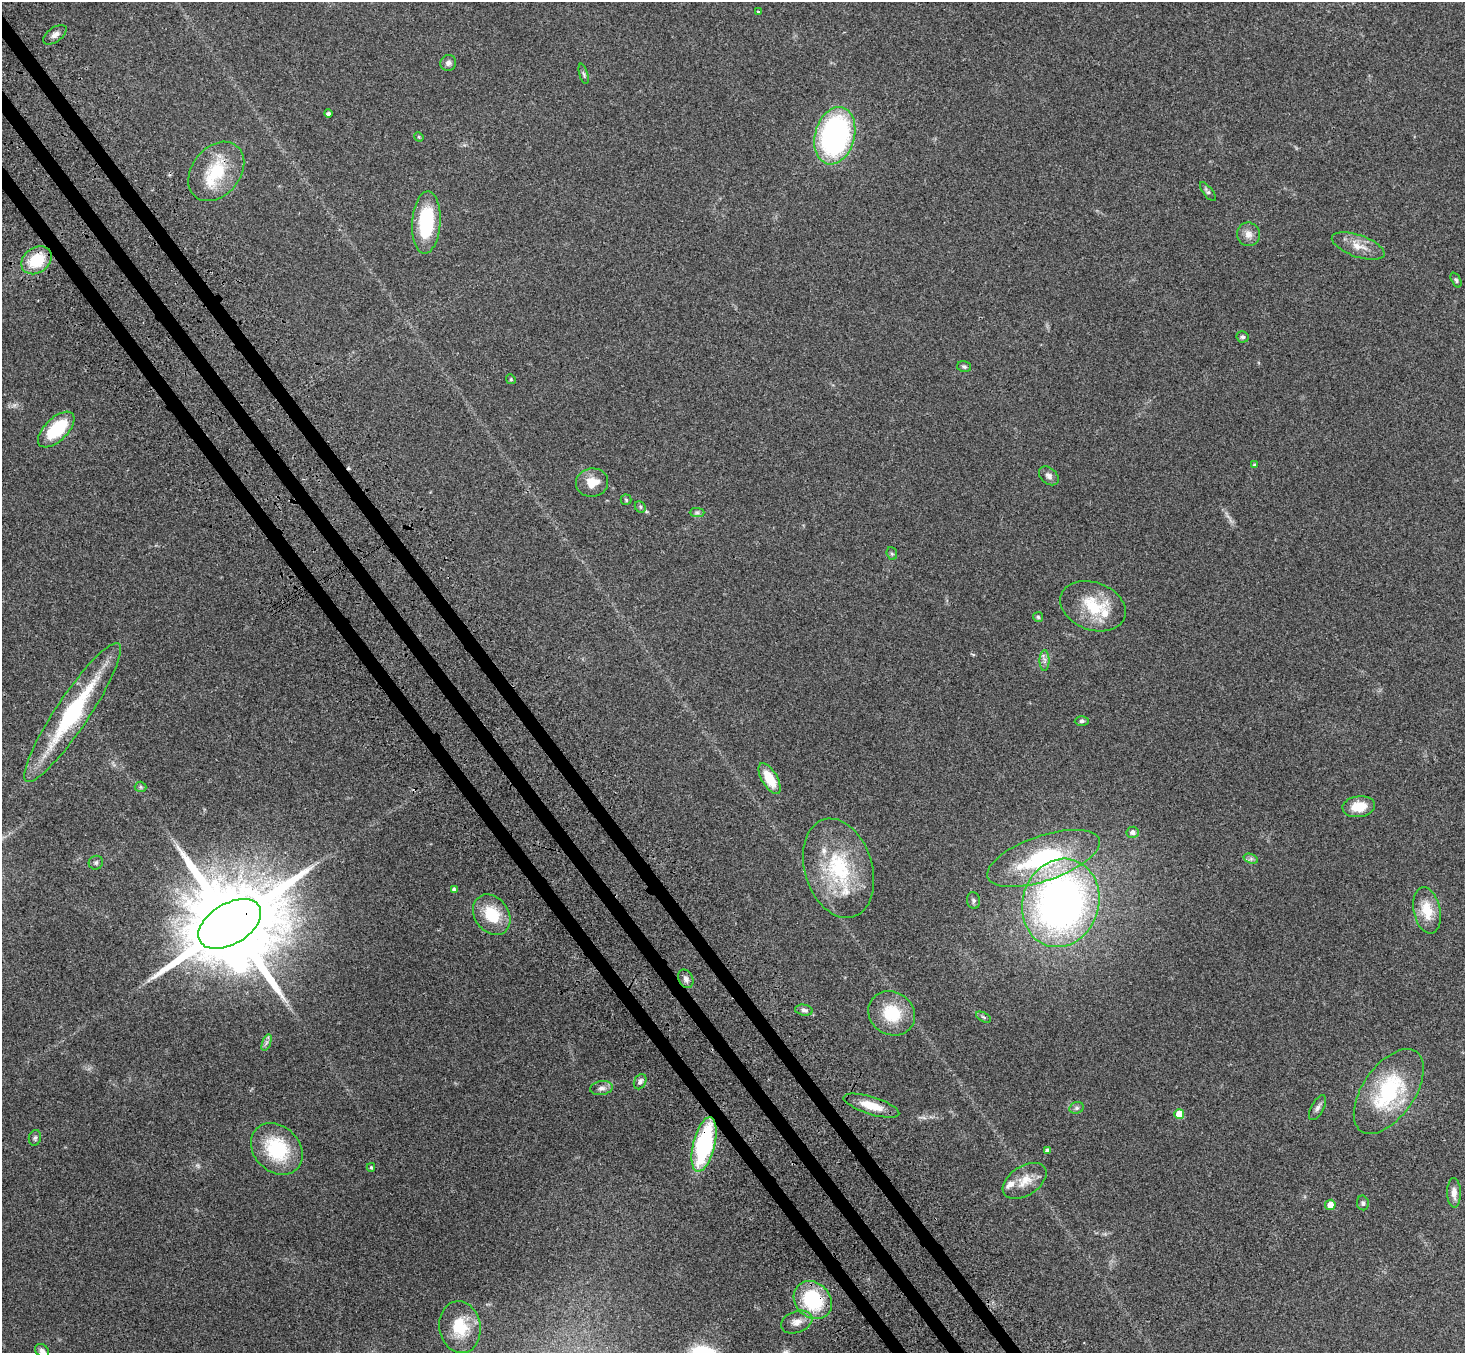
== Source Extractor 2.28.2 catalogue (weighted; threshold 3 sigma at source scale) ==
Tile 11 of 4 x 4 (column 3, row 3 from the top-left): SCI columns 3007-4469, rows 1705-3055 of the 6010 x 5974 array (HDU 1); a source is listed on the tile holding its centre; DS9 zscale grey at full resolution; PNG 1467 x 1355 px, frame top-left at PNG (2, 2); each listed source drawn as its Kron ellipse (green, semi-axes under 4 px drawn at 4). Shown black and unused: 3% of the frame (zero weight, under 3 of 4 exposures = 5% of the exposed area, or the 3 px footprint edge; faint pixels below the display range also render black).
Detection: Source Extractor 2.28.2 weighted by HDU 2 'WHT'; one run over the whole footprint, this tile lists its part. Background 0.204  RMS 0.0084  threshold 0.0379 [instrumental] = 3 sigma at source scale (4.5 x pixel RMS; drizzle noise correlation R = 1.50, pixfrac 1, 0.05/0.05 arcsec/px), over >= 5 px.
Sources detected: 73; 1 too faint to see at this stretch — neither listed nor drawn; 3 inside a brighter listed object's ellipse — not listed separately; the other 69 listed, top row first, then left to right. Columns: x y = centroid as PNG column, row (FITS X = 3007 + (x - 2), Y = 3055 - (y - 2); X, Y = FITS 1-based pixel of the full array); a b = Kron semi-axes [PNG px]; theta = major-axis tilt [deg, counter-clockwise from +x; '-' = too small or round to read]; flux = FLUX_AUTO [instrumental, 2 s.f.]
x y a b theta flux
758 12 3 3 - 1.1
55 35 13 7 36 4.2
448 63 8 7 - 3.2
584 74 10 3 -75 1.5
328 114 4 4 - 2.2
835 136 29 19 74 160
419 137 5 4 - 0.89
216 171 33 24 51 41
1208 192 11 4 -52 2.3
426 222 31 14 86 58
1248 234 12 11 - 6.1
1358 246 28 11 -19 12
36 260 16 12 35 32
1456 280 8 4 -64 1.5
1243 337 6 6 - 2
964 366 7 5 -13 1.8
511 379 5 4 - 0.99
56 430 23 11 44 40
1255 465 4 4 - 1.3
1049 476 11 8 -42 3.7
592 483 16 14 10 13
626 500 5 5 - 1.2
640 507 6 5 - 1.5
697 513 7 4 0 1.7
892 553 6 5 - 1.4
1093 606 34 24 -21 35
1038 617 5 5 - 1.3
1044 660 11 5 90 2.8
73 712 83 16 56 98
1082 721 7 4 1 1.6
770 779 17 8 -60 20
141 787 6 5 - 1.4
1359 807 16 10 8 15
1133 832 6 5 - 3.1
1043 858 59 22 19 93
1251 859 7 4 -18 2
96 863 7 6 - 1.8
838 868 51 33 -73 71
454 890 4 4 - 2.9
973 900 8 6 -78 2
1061 903 45 38 72 410
1427 910 23 13 -77 20
492 915 22 17 -54 27
230 924 34 20 31 22000
686 979 10 7 -63 3.1
804 1010 9 5 -9 2.5
892 1013 24 21 -32 33
983 1017 8 4 -27 1.4
266 1043 9 4 71 2.1
640 1082 8 6 62 2.9
602 1088 11 7 10 3.8
1389 1091 48 26 55 78
871 1106 29 9 -17 18
1077 1108 7 5 20 2.1
1318 1108 14 6 61 3.3
1179 1114 5 5 - 15
35 1138 8 6 73 1.8
704 1145 28 11 76 110
277 1149 28 23 -45 51
1047 1150 4 4 - 2.5
371 1167 4 3 - 1.1
1025 1181 24 14 33 13
1454 1193 15 7 -88 5.8
1363 1203 7 6 - 1.7
1330 1205 5 5 - 9.9
813 1300 21 17 -45 58
797 1322 16 10 20 7.6
460 1327 26 20 -81 29
42 1351 8 6 -45 2.8
Overlapping masked pixels (flux is a lower limit): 7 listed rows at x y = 216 171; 36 260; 73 712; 230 924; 871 1106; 704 1145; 813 1300
Isophote crosses this tile's border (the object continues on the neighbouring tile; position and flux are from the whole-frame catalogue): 1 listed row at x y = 42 1351